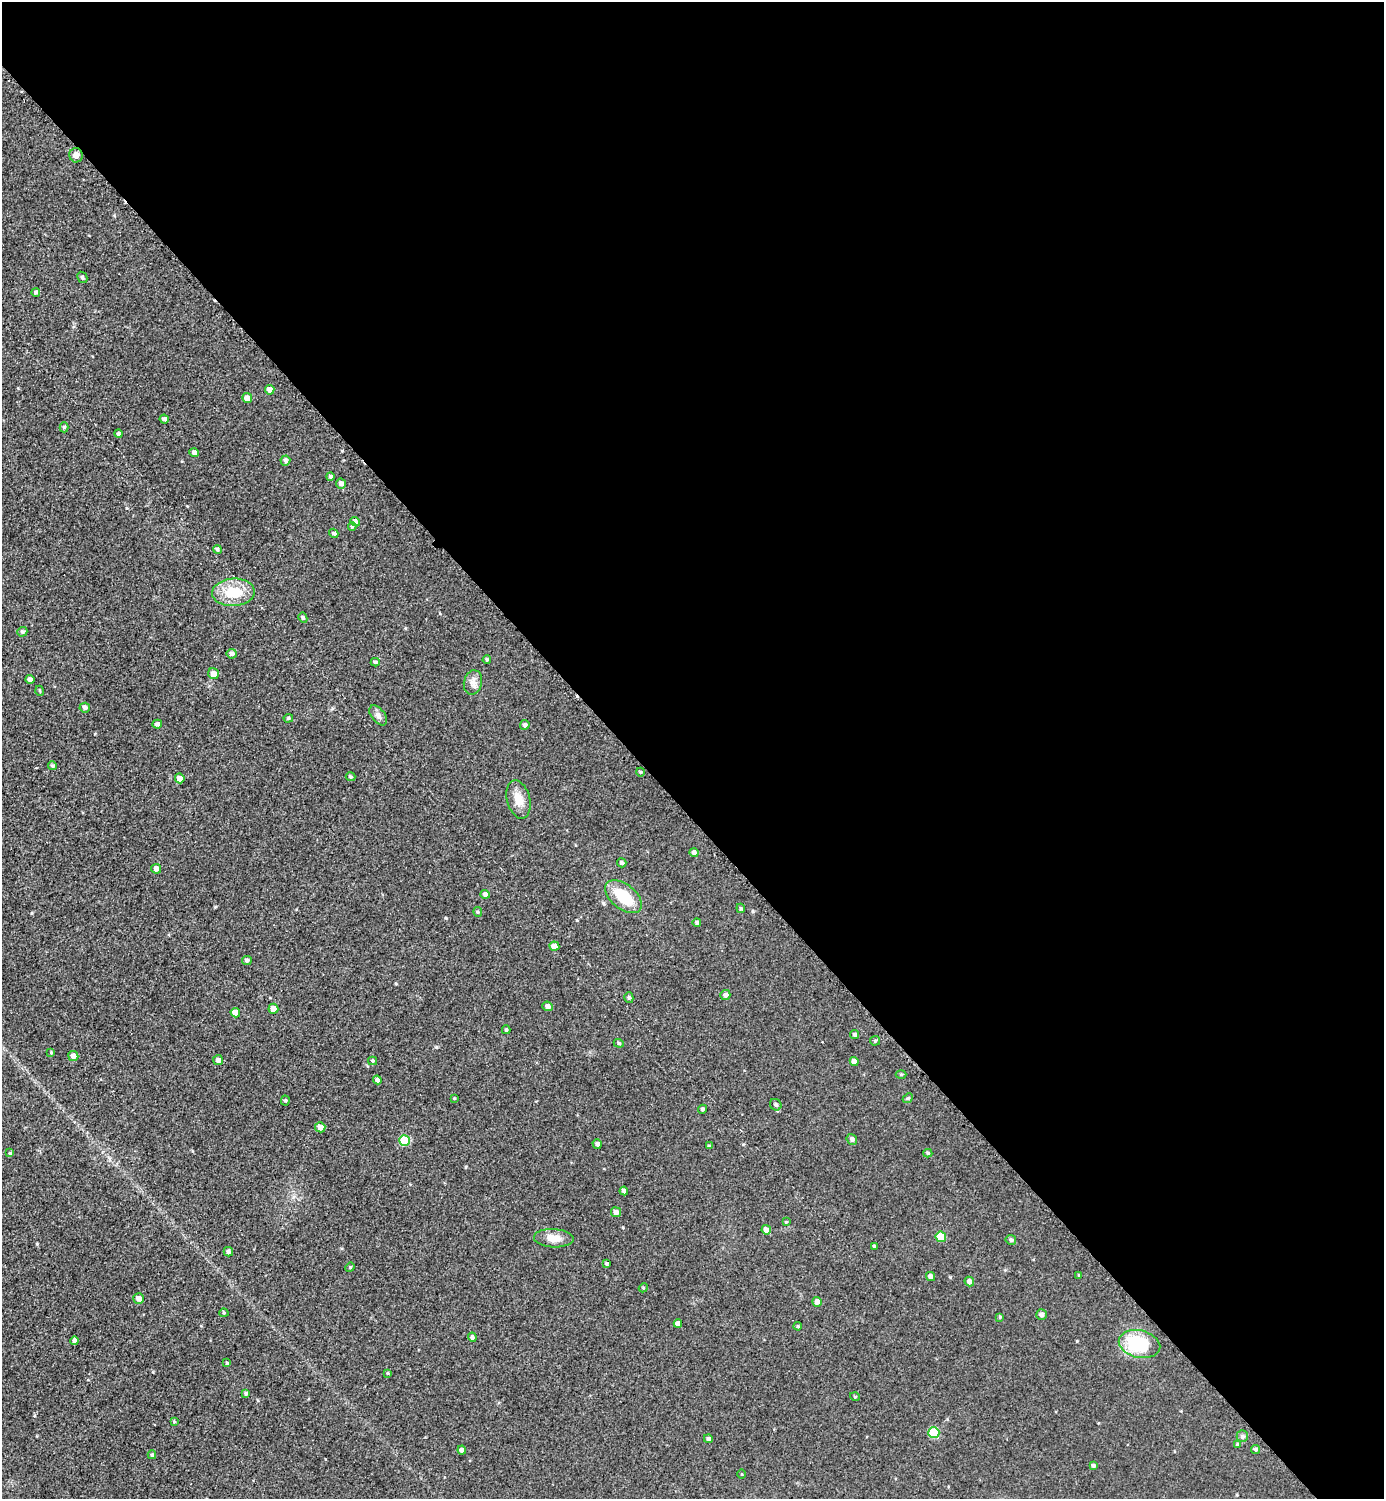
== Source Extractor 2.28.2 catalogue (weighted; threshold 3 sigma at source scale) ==
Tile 8 of 4 x 4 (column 4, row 2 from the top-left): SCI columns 4454-5835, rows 3004-4500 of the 5997 x 5997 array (HDU 1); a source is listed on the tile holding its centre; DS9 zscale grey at full resolution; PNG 1386 x 1501 px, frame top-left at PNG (2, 2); each listed source drawn as its Kron ellipse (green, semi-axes under 4 px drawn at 4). Shown black and unused: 54% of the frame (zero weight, under 2 of 3 exposures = <1% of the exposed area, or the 3 px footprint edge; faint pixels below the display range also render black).
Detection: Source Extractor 2.28.2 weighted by HDU 2 'WHT'; one run over the whole footprint, this tile lists its part. Background 0.0372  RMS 0.018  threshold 0.0792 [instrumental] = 3 sigma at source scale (4.5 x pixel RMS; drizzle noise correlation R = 1.50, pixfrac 1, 0.05/0.05 arcsec/px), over >= 5 px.
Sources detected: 113; all 113 listed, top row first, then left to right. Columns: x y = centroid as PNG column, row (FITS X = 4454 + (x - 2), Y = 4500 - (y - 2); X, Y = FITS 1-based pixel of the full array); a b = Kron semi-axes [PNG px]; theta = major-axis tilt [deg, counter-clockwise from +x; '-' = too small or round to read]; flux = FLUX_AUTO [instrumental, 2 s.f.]
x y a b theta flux
76 155 7 6 - 8.2
82 277 6 4 -60 2.7
36 292 4 4 - 3.2
270 390 5 4 - 10
247 398 5 4 - 13
164 419 5 4 - 4.4
64 427 5 4 - 2.9
118 434 4 4 - 2.7
194 453 4 4 - 5.5
285 460 5 5 - 4.1
330 477 4 4 - 3.2
341 483 5 5 - 6.5
355 522 5 4 - 4.8
352 527 4 4 - 2.2
334 533 5 4 - 3.5
217 549 5 4 - 3.6
233 592 21 14 3 51
303 618 5 4 - 3.2
22 632 5 4 - 3.5
232 654 5 5 - 5.1
487 660 4 3 - 2.5
375 662 4 3 - 2.8
213 674 5 5 - 11
30 679 4 4 - 5.8
473 682 12 9 76 11
40 691 5 3 - 1.7
85 708 5 5 - 5.2
378 715 11 6 -52 8
288 718 5 4 - 2.4
157 724 5 4 - 5.3
525 725 5 4 - 4.3
53 766 4 4 - 2.9
640 772 4 3 - 1.6
351 777 5 4 - 2.3
180 778 5 4 - 10
518 799 19 11 -75 21
694 853 4 4 - 5.8
622 863 4 4 - 3.8
156 869 5 5 - 7.8
485 894 4 4 - 6.2
624 897 21 12 -38 56
741 908 5 4 - 2.4
478 912 5 4 - 2.2
697 922 4 4 - 2.6
554 946 5 4 - 11
247 960 5 4 - 4
725 995 5 5 - 6.1
629 998 5 4 - 3
548 1006 5 4 - 6.2
273 1009 5 5 - 15
235 1013 5 4 - 15
506 1030 4 3 - 2.8
855 1035 5 4 - 3.1
875 1041 5 4 - 2.2
619 1043 5 4 - 2.5
51 1052 4 3 - 1.6
73 1056 5 5 - 8.9
218 1060 5 5 - 6.4
373 1061 4 4 - 2.5
854 1061 4 4 - 8.4
901 1074 5 3 - 1.8
377 1080 4 4 - 5.6
454 1098 4 3 - 1.3
908 1098 5 4 - 2.4
285 1100 5 4 - 2.2
776 1105 6 5 - 3.8
702 1109 4 4 - 3.3
320 1127 5 5 - 12
852 1139 5 5 - 5.3
404 1141 5 5 - 75
597 1144 5 4 - 5.2
709 1146 4 3 - 2.2
10 1153 4 3 - 1.9
928 1153 4 4 - 2.3
624 1191 4 4 - 5
616 1212 5 5 - 8.7
786 1222 4 4 - 1.5
766 1230 5 4 - 9.5
941 1237 5 5 - 32
554 1238 20 9 -3 20
1011 1240 5 4 - 4
874 1246 4 3 - 2.8
228 1252 5 4 - 4.1
606 1264 3 3 - 2.1
350 1267 5 4 - 2.1
1079 1275 4 3 - 1.7
930 1276 5 4 - 7.2
969 1282 5 4 - 7.3
643 1288 5 3 - 1.8
139 1298 5 5 - 9
817 1302 5 4 - 7.6
224 1313 4 4 - 2
1041 1315 5 5 - 4.4
1000 1317 4 3 - 1.6
678 1324 4 4 - 7.5
798 1326 4 3 - 1.9
472 1337 4 4 - 3.5
75 1341 4 4 - 6.8
1139 1344 21 13 -13 82
227 1363 4 3 - 1.4
388 1373 4 4 - 1.7
246 1393 4 3 - 3
855 1397 5 3 - 1.5
174 1421 4 3 - 1.7
934 1433 5 5 - 71
1242 1436 6 5 - 3.5
708 1439 4 4 - 3.7
1237 1444 4 4 - 1.9
1256 1449 4 4 - 3.2
462 1450 4 4 - 6.1
152 1455 4 4 - 2.8
1093 1465 4 4 - 3.3
742 1474 4 3 - 1.4
Unlisted compact peaks at least as high as the median listed source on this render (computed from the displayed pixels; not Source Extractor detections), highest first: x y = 446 918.